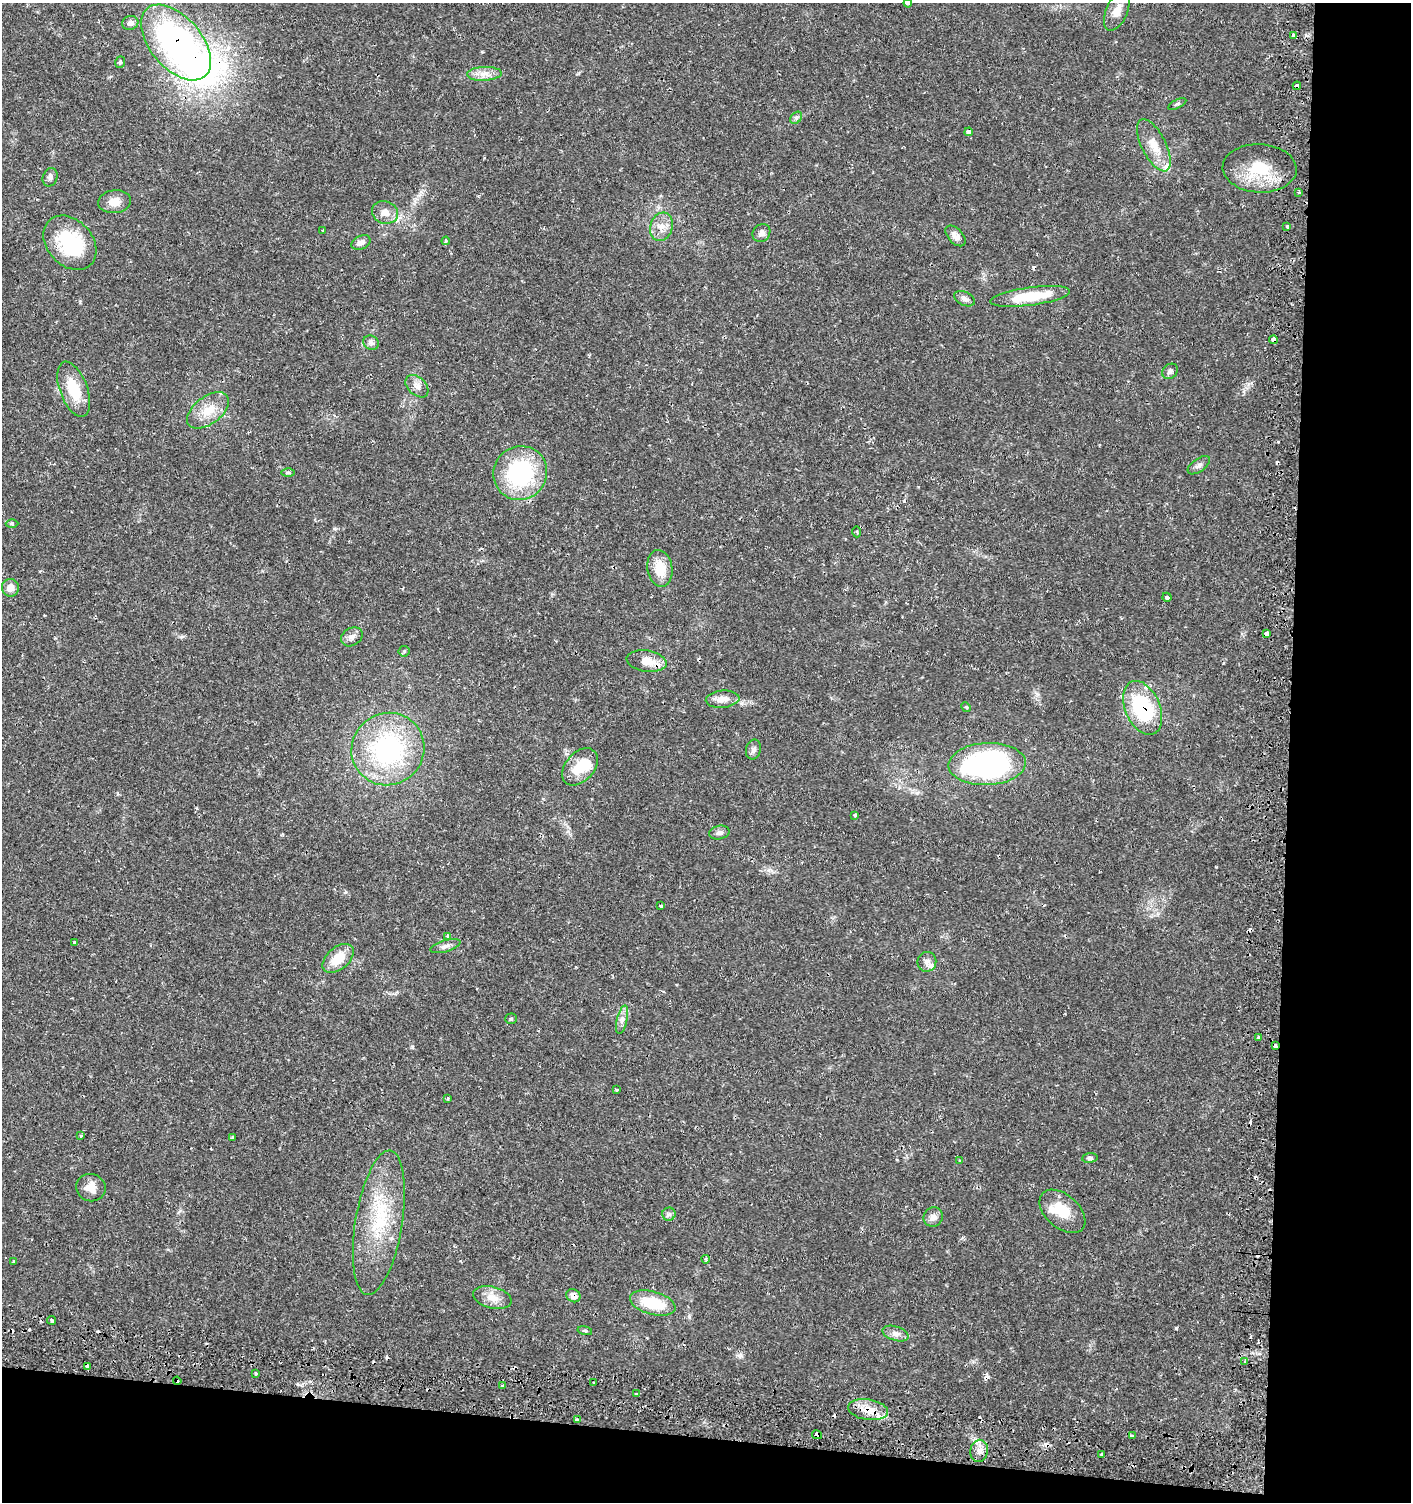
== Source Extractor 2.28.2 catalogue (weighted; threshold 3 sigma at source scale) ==
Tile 9 of 3 x 3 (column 3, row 3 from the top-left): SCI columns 3156-4564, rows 59-1558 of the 4845 x 4632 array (HDU 1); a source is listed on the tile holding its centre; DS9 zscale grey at full resolution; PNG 1413 x 1504 px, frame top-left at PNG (2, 3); each listed source drawn as its Kron ellipse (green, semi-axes under 4 px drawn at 4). Shown black and unused: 13% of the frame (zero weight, under 2 of 3 exposures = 5% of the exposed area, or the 3 px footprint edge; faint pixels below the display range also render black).
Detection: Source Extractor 2.28.2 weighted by HDU 2 'WHT'; one run over the whole footprint, this tile lists its part. Background 0.0151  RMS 0.0022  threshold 0.0101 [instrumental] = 3 sigma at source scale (4.5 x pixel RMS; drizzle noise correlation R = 1.50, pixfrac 1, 0.0396/0.0396 arcsec/px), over >= 5 px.
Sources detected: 121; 2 inside a brighter object's white glare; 18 cosmic-ray / hot-pixel residue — neither listed nor drawn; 5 inside a brighter listed object's ellipse — not listed separately; the other 96 listed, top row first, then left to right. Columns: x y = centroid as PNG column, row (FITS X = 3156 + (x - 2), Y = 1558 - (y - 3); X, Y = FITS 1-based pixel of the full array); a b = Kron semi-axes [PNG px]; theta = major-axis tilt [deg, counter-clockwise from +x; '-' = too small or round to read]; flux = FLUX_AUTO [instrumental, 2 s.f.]
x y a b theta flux
908 3 4 3 - 0.81
1117 11 21 10 66 2.4
130 23 8 7 - 0.97
1294 36 4 3 - 2.3
176 42 44 26 -50 60
120 62 6 4 72 0.43
484 74 17 7 3 1.9
1297 86 4 3 - 2.2
1177 104 10 4 26 0.46
796 118 7 5 47 0.46
969 132 4 4 - 1.9
1154 145 28 12 -63 4.1
1260 168 37 24 -3 9.6
50 177 9 7 69 0.76
1299 192 4 3 - 1
114 202 16 11 8 2.5
385 212 13 11 -22 2
1287 226 3 3 - 0.32
661 227 14 11 72 2.3
323 231 3 3 - 0.28
761 233 9 8 - 1.1
956 236 12 7 -47 1.4
446 241 4 4 - 0.25
361 242 10 6 25 1
70 243 30 22 -47 16
1030 296 40 9 8 9
964 299 11 6 -26 0.88
1273 340 4 3 - 5.9
371 343 8 7 - 0.87
1170 371 8 6 41 0.65
417 386 13 9 -44 1.4
74 389 29 13 -70 6.9
208 410 24 13 37 4.5
1199 465 13 6 35 0.87
288 472 6 4 -1 0.37
520 473 27 26 - 25
12 524 6 4 -1 0.3
857 532 5 3 - 0.24
660 568 18 12 -81 4.8
10 588 9 8 - 1.7
1167 597 4 4 - 0.49
1267 634 4 4 - 5.9
352 637 11 8 32 1.1
404 651 5 5 - 0.32
647 661 20 10 -8 3.4
723 699 17 8 5 2.2
966 707 5 4 - 0.28
1143 708 28 17 -67 19
388 749 37 35 40 34
753 749 10 7 77 0.85
987 764 39 21 2 54
580 767 21 14 48 5.6
855 815 4 3 - 0.57
719 833 10 6 13 0.76
661 906 3 3 - 1.6
448 936 4 3 - 1
75 943 4 3 - 0.75
445 946 15 6 17 0.94
338 958 18 11 41 4.8
927 962 10 9 - 1.1
511 1019 5 5 - 0.37
622 1020 14 5 76 1.1
1259 1037 3 3 - 0.87
1275 1046 4 3 - 1.9
616 1090 3 2 - 0.32
448 1099 4 3 - 0.26
81 1136 3 3 - 0.88
232 1138 3 3 - 0.49
1090 1158 7 5 6 0.51
960 1161 4 3 - 0.22
91 1188 15 13 -18 2.8
1062 1211 27 16 -41 5.7
669 1214 6 6 - 0.65
933 1217 10 9 - 1.3
379 1223 73 23 81 16
706 1259 4 3 - 0.31
14 1261 3 3 - 0.45
573 1296 7 6 - 1.1
492 1298 19 11 -14 2.7
653 1303 23 11 -15 8.8
52 1320 4 3 - 0.83
585 1331 7 4 -13 0.35
896 1334 13 7 -18 1.2
1245 1361 3 3 - 0.35
87 1366 4 3 - 2.9
256 1373 3 3 - 0.58
177 1381 4 3 - 1.4
594 1383 3 2 - 0.31
502 1386 4 3 - 0.27
636 1394 3 2 - 0.22
868 1410 20 10 -9 3.5
578 1420 3 3 - 1.2
817 1435 5 4 - 1.9
1132 1436 4 3 - 1.1
979 1451 11 8 79 1.6
1102 1455 3 3 - 4.7
Overlapping masked pixels (flux is a lower limit): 15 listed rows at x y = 1294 36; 176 42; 1297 86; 969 132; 1273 340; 1267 634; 647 661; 1143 708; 448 936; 1275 1046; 573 1296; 87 1366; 177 1381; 868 1410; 817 1435
Isophote crosses this tile's border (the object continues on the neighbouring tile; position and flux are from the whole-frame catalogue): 1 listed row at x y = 908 3
Unlisted compact peaks at least as high as the median listed source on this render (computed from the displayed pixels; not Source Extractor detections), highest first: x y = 1176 1328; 740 1356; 904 501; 742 703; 1216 867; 689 1317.